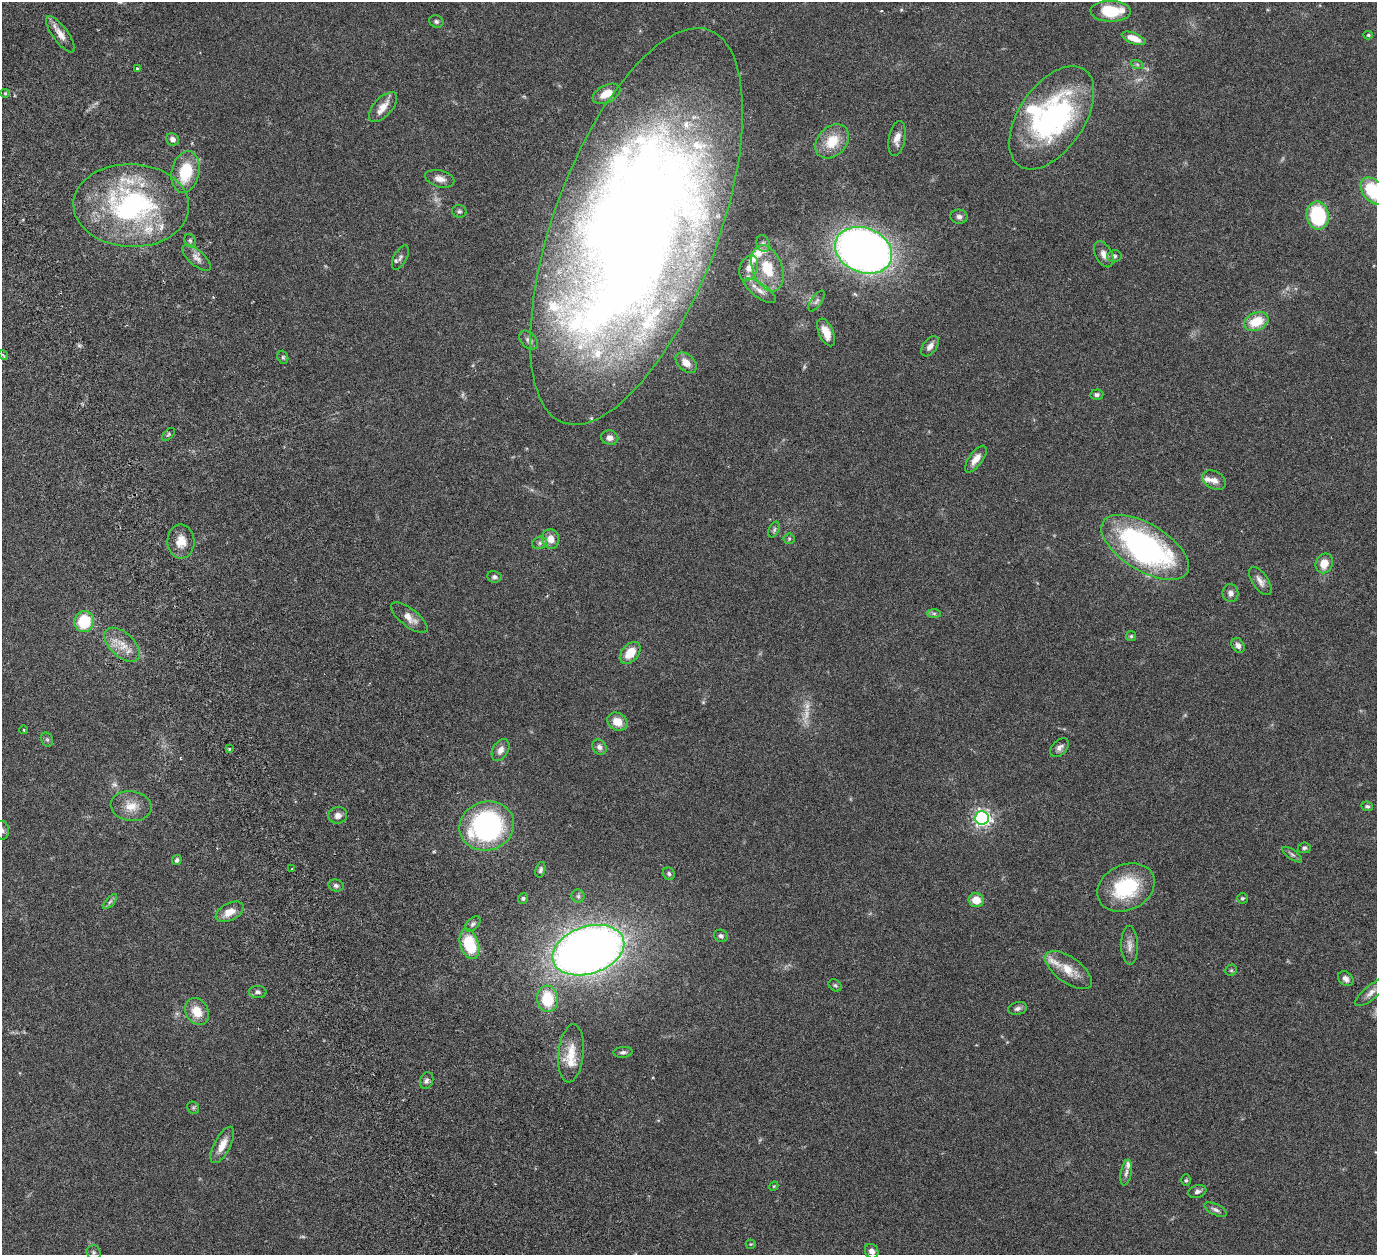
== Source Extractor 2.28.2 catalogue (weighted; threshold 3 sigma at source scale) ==
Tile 11 of 4 x 4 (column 3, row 3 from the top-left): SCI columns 2815-4189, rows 1571-2823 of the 5680 x 5541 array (HDU 1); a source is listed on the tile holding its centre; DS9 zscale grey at full resolution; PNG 1379 x 1257 px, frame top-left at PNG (2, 2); each listed source drawn as its Kron ellipse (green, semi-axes under 4 px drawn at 4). Shown black and unused: <1% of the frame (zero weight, under 3 of 6 exposures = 5% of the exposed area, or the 3 px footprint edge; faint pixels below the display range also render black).
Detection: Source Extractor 2.28.2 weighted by HDU 2 'WHT'; one run over the whole footprint, this tile lists its part. Background 0.0534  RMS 0.0027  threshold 0.0112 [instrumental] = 3 sigma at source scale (4.09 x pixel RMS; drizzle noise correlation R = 1.36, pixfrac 0.8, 0.05/0.05 arcsec/px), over >= 5 px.
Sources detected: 138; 5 too faint to see at this stretch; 2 inside a brighter object's white glare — neither listed nor drawn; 15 inside a brighter listed object's ellipse — not listed separately; the other 116 listed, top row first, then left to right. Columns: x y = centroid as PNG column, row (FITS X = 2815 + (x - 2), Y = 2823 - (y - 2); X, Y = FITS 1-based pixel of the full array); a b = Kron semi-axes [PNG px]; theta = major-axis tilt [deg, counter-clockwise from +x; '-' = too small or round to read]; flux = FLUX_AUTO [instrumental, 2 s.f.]
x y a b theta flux
1111 11 20 10 0 9.4
436 22 7 6 - 0.59
60 34 22 7 -54 2.4
1368 35 4 4 - 0.36
1134 38 12 5 -21 3
1137 64 7 4 -20 0.45
137 68 3 3 - 0.35
5 93 4 4 - 0.26
606 94 15 8 26 3.8
383 107 18 9 48 2.8
1052 118 58 32 56 50
897 138 18 8 80 2.2
173 139 7 6 - 1
832 141 19 14 46 6.2
185 172 21 13 78 10
440 179 15 8 -15 1.9
1373 191 15 10 -51 13
131 205 58 41 -2 52
459 211 7 6 - 0.54
1318 216 14 11 -80 17
959 217 8 7 - 0.88
636 226 209 82 70 490
190 241 7 5 -69 0.53
763 243 8 6 -72 0.87
863 250 29 22 -22 200
1104 254 14 8 -63 1.6
1114 256 7 6 - 0.64
197 258 18 7 -41 1.6
400 258 13 6 62 0.94
749 268 13 8 70 2.5
767 268 24 15 -69 8.5
760 291 19 7 -34 1.9
817 301 12 5 56 0.68
1256 322 13 8 24 6.2
826 332 15 7 -66 3
529 340 11 7 -45 1
930 346 11 6 53 1.3
3 355 5 3 - 0.27
283 357 7 5 -69 0.46
686 363 12 8 -42 2.8
1097 395 6 5 - 0.63
168 434 8 4 46 0.41
610 438 8 7 - 1.4
976 459 16 7 54 2.1
1214 480 12 8 -27 1.7
774 530 8 5 64 0.53
551 539 10 8 -75 2.4
789 539 5 5 - 0.38
181 541 17 13 -88 3.4
540 543 7 6 - 0.67
1145 547 49 23 -31 62
1324 563 10 8 67 3.9
494 577 7 5 -8 0.61
1260 581 16 8 -56 1.6
1231 593 9 8 - 1
934 613 7 4 0 0.5
409 618 22 9 -38 2.5
84 622 10 10 - 9.5
1131 636 5 5 - 0.39
122 645 21 12 -43 4.1
1238 645 8 6 -55 1.1
630 653 12 8 48 4.9
617 722 10 8 -30 3.5
24 730 4 3 - 0.22
47 740 7 5 -68 0.52
599 747 8 7 - 1.1
1060 748 11 7 45 1.1
229 749 4 3 - 0.33
500 750 12 7 61 1.5
131 806 20 15 -8 3.9
1367 806 6 4 -9 0.47
338 815 9 8 - 1.4
982 818 7 6 - 97
487 826 27 24 16 47
2 830 9 7 -84 0.89
1304 848 6 5 - 0.52
1292 855 12 5 -35 0.64
177 860 5 4 - 0.64
292 869 3 2 - 0.18
540 870 8 4 74 0.58
669 874 6 5 - 0.51
336 886 7 6 - 0.63
1126 887 30 22 26 17
578 896 6 6 - 0.54
1242 898 5 5 - 0.46
523 899 5 5 - 0.43
976 900 8 7 - 3.8
110 902 9 4 48 0.59
230 912 15 8 27 3
473 924 9 5 46 0.69
721 936 7 6 - 0.73
469 944 15 9 -72 12
1129 945 19 8 -89 1.9
588 950 37 23 18 260
1069 970 27 13 -36 4.9
1231 970 6 5 - 0.4
1346 979 8 6 -42 1.1
835 985 7 5 -37 0.45
258 992 9 6 -1 0.82
1371 992 19 7 39 1.8
548 999 13 10 -85 8.7
1017 1008 10 6 15 0.96
197 1011 14 11 -59 4.6
623 1052 10 5 5 0.7
571 1053 29 12 84 4.9
427 1081 8 6 67 0.73
193 1108 6 5 - 0.43
222 1145 20 8 63 3.1
1126 1173 13 5 79 1
1186 1180 6 5 - 0.38
774 1186 5 3 - 0.24
1197 1191 9 6 21 0.8
1216 1210 12 5 -26 0.86
751 1244 5 4 - 0.25
872 1251 7 6 - 1.2
94 1252 7 7 - 0.6
Isophote crosses this tile's border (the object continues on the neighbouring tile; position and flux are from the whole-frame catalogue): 2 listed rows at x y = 1373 191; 2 830